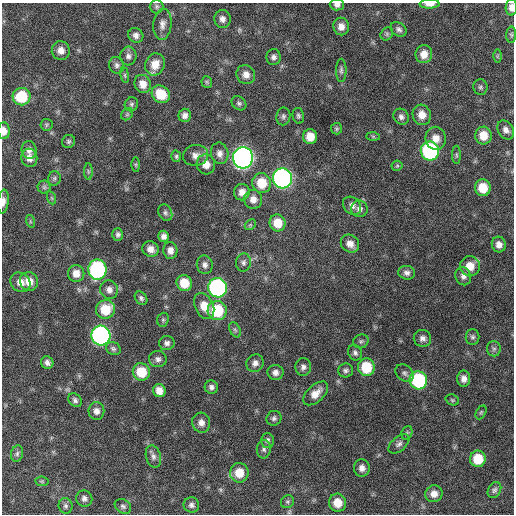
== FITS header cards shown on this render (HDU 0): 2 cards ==
NAXIS1  =                  512 / Axis length
NAXIS2  =                  512 / Axis length

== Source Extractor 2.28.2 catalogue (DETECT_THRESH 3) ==
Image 512 x 512 px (HDU 0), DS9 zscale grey, 1 PNG px = 1 image px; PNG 516 x 516 px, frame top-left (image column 1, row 512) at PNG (2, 3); each listed source drawn as its Kron ellipse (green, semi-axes under 4 px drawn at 4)
Background 535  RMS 16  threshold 47.6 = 3 sigma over >= 5 px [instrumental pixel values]
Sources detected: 140; all 140 listed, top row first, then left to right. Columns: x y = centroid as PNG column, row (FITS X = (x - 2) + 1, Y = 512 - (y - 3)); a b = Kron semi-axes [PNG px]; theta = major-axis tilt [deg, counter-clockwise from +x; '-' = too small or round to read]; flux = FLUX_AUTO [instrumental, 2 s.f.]
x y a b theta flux
430 4 10 4 1 6800
337 5 7 5 -2 4200
157 6 7 7 - 2400
511 7 8 5 89 6900
222 19 9 8 - 5300
162 24 15 9 85 6900
341 26 9 8 - 7900
399 29 9 6 -39 3500
387 34 7 6 - 2100
136 35 8 7 - 4700
511 35 8 5 89 2100
61 51 9 9 - 8100
424 54 9 8 - 11000
128 56 9 8 - 4600
497 56 6 4 89 1600
274 57 8 7 - 4100
155 64 11 9 67 15000
117 65 8 7 - 3500
341 70 11 5 -90 3100
125 75 8 4 -82 1700
246 75 10 9 - 7400
207 82 6 5 - 1600
143 84 9 8 - 10000
480 87 8 7 - 2400
161 94 9 8 - 26000
22 97 9 9 - 42000
239 103 8 6 -40 2500
131 104 7 6 - 2400
127 114 7 5 45 1800
185 115 7 6 - 4700
422 115 10 9 - 11000
283 116 9 7 80 3000
298 116 8 5 -77 2400
401 117 8 7 - 3800
46 125 6 6 - 1900
337 129 6 5 - 1700
506 130 10 7 -57 5900
4 131 8 5 -87 7200
483 135 9 8 - 16000
373 136 7 4 -1 1500
310 137 7 7 - 15000
436 138 11 10 - 11000
68 141 7 6 - 2300
29 150 9 7 -82 5000
430 151 9 9 - 160000
220 153 11 8 -79 6200
196 155 12 10 12 7500
456 155 9 4 -90 1800
176 156 6 5 - 1900
29 158 9 8 - 7000
243 158 10 10 - 600000
206 164 10 9 - 10000
136 165 7 4 -89 1500
397 166 5 5 - 1600
88 171 8 4 -89 1900
54 178 7 6 - 2200
283 178 10 9 - 340000
262 183 10 9 - 24000
44 187 6 6 - 2400
483 188 8 8 - 22000
242 192 8 8 - 7300
52 198 7 4 -71 1400
253 199 9 9 - 7600
3 202 12 5 84 4900
352 206 10 8 -42 5000
359 209 8 8 - 4600
165 213 9 6 -63 3000
30 221 6 4 -72 1500
278 223 8 8 - 19000
250 225 6 4 44 1500
118 234 6 5 - 2700
164 236 5 5 - 4600
350 244 10 8 -41 8200
499 245 8 7 - 6700
151 249 8 7 - 7000
170 250 8 7 - 6500
243 263 9 7 80 3600
205 265 9 8 - 4600
470 266 10 10 - 15000
97 270 10 9 - 160000
76 273 8 8 - 9900
407 273 8 7 - 4300
463 276 9 7 -67 4800
29 281 9 9 - 13000
20 282 10 9 - 9600
184 283 8 7 - 20000
217 288 10 9 - 220000
109 290 9 8 - 6000
141 298 7 5 -51 2800
204 306 13 9 -63 14000
105 309 10 9 - 28000
217 311 9 9 - 50000
163 320 7 5 70 2000
235 330 8 5 -64 2100
101 336 10 9 - 290000
473 337 8 7 - 2900
422 338 9 8 - 5200
361 341 8 7 - 2600
167 343 8 7 - 3900
113 349 8 6 -28 2600
494 349 8 7 - 3000
355 353 8 6 -62 3300
158 359 9 8 - 4100
47 363 6 6 - 3900
255 363 9 8 - 5200
303 367 9 8 - 4300
366 367 9 8 - 34000
346 370 7 7 - 3100
141 372 9 8 - 28000
275 372 8 7 - 5200
405 373 10 7 -41 3600
464 379 8 6 -89 5700
418 380 9 9 - 100000
211 387 7 6 - 3600
159 391 6 6 - 9000
316 393 15 8 43 11000
75 400 7 6 - 3100
452 400 7 5 -21 2000
96 411 9 8 - 5600
481 412 7 5 63 1800
274 418 8 7 - 3200
201 423 10 9 - 6700
407 433 7 5 68 2000
267 440 7 6 - 3100
399 444 12 7 40 4300
264 449 9 7 85 3200
17 454 8 6 75 2600
153 456 11 7 -74 4400
478 459 8 8 - 26000
362 468 8 8 - 6200
239 473 10 9 - 18000
42 481 7 4 -7 1500
494 490 8 6 64 2800
434 494 9 8 - 8300
84 498 8 8 - 4100
287 502 7 6 - 1800
338 503 9 8 - 17000
191 505 8 7 - 3700
66 506 8 7 - 3100
123 506 9 6 -34 2900
At the frame edge (FLAGS 8, measured only in part): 5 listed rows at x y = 430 4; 337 5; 511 7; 4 131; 3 202